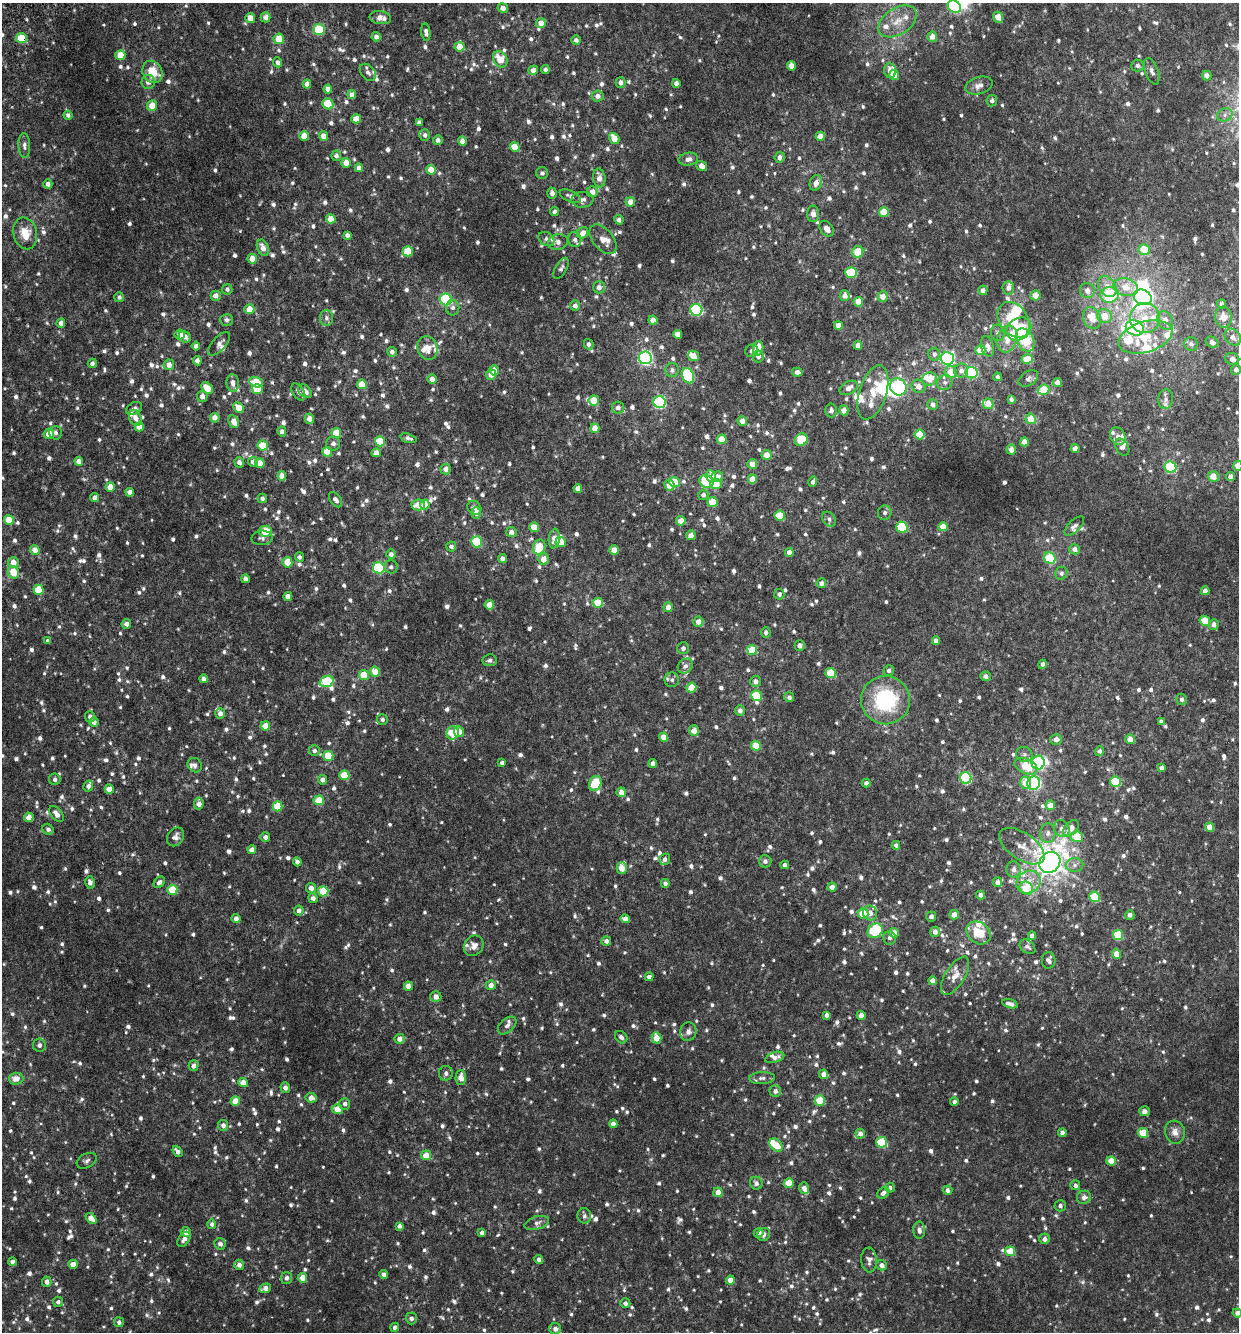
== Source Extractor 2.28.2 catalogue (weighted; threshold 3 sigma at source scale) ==
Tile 11 of 4 x 4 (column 3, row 3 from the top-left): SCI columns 2609-3845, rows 1389-2718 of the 5268 x 5434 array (HDU 1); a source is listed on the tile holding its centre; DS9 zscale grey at full resolution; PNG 1241 x 1334 px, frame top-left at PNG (2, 3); each listed source drawn as its Kron ellipse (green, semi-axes under 4 px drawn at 4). Shown black and unused: <1% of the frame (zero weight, under 3 of 6 exposures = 5% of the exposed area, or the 3 px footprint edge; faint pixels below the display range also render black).
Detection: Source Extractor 2.28.2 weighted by HDU 2 'WHT'; one run over the whole footprint, this tile lists its part. Background 0.00508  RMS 0.0024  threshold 0.00995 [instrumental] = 3 sigma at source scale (4.09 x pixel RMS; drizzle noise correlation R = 1.36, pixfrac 0.8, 0.0396/0.0396 arcsec/px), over >= 5 px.
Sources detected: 1586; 6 too faint to see at this stretch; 7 inside a brighter object's white glare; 1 long thin detection or spike segment (spike, bleed or trail) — neither listed nor drawn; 60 inside a brighter listed object's ellipse — not listed separately; of the other 1512, all 500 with FLUX_AUTO >= 0.71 (the completeness limit of this list) listed and drawn (1012 fainter detections not listed), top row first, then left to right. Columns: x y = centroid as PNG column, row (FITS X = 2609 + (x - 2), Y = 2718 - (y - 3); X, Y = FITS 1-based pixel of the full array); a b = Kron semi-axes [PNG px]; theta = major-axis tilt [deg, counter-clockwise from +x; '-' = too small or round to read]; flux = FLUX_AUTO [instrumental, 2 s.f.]
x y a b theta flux
954 7 7 5 -35 13
503 8 5 5 - 1
266 17 5 5 - 1.3
998 17 5 4 - 2.9
250 18 5 5 - 2.3
380 18 11 6 -7 1.8
897 21 21 13 33 4.2
541 23 5 5 - 2
319 30 5 5 - 9.9
426 32 9 4 -83 0.88
376 37 4 4 - 1.1
932 37 5 5 - 1.8
21 38 5 5 - 5.8
279 39 5 5 - 4.3
576 40 5 5 - 0.73
460 47 5 4 - 3.4
120 55 5 5 - 4.1
500 59 8 6 -57 4.2
278 62 5 4 - 0.89
1137 65 6 6 - 0.8
791 66 5 4 - 1.9
533 70 5 4 - 1.4
545 70 4 4 - 0.78
890 71 7 6 - 1.6
1152 71 14 6 -70 1.1
152 72 11 9 -61 5.1
368 72 10 6 -49 0.82
894 75 5 5 - 3.7
1207 76 5 4 - 1.3
148 82 7 6 - 1.2
620 82 5 5 - 1
676 83 4 4 - 1.1
307 84 4 4 - 1.5
979 86 14 8 17 1.4
328 89 4 4 - 1.2
352 95 4 4 - 1.4
598 96 6 5 - 1.2
992 101 6 5 - 0.73
328 104 6 5 - 4.7
152 106 5 5 - 3
68 115 4 4 - 0.75
1225 115 8 6 23 0.77
356 119 5 4 - 2.7
419 122 4 4 - 0.79
425 135 6 5 - 0.76
304 136 5 4 - 3.3
323 136 5 4 - 1.8
820 136 4 4 - 2.3
614 138 6 4 -56 3
438 140 5 4 - 0.9
462 141 4 4 - 1.4
24 146 12 6 -87 0.87
515 147 5 5 - 4.2
336 156 5 4 - 0.76
780 157 5 5 - 1
688 159 10 6 9 1.2
346 163 5 5 - 2.1
702 166 6 4 -35 1.7
359 168 4 4 - 1.4
431 170 5 5 - 2.5
542 173 6 6 - 0.72
599 178 9 6 -83 1.7
816 183 8 6 70 1.6
48 184 4 4 - 0.97
592 192 5 5 - 1.7
552 193 6 4 -73 1
570 196 11 5 -25 0.92
582 200 11 8 4 1.1
630 202 4 4 - 2.4
554 212 4 4 - 0.82
884 212 5 4 - 4.8
813 214 8 6 89 1.3
331 219 5 4 - 3.5
619 220 4 4 - 0.93
827 229 9 6 -53 1.2
25 233 16 11 -75 3.9
582 233 6 5 - 1.6
347 235 4 4 - 0.98
546 239 8 6 -32 0.84
603 239 17 10 -50 2
575 240 7 6 - 0.89
558 242 10 7 12 1.1
263 248 8 5 -68 1.8
1144 250 6 5 - 4.8
408 251 5 5 - 6.9
858 252 6 5 - 5.5
252 259 5 5 - 2.6
561 268 12 5 61 0.71
851 272 5 5 - 11
1107 286 11 8 -54 1.8
599 287 6 6 - 0.99
1125 287 13 8 -13 3.6
1008 288 6 6 - 1
227 289 5 5 - 0.73
983 290 4 4 - 1.4
1087 291 7 7 - 1.4
1035 295 5 5 - 2.2
1110 295 9 8 - 12
216 296 5 5 - 1.5
845 296 5 5 - 1.6
883 296 5 5 - 1.9
119 297 5 5 - 0.71
1143 297 9 7 -23 50
446 299 6 6 - 19
858 302 5 4 - 3
1222 304 4 4 - 0.74
575 306 5 5 - 0.98
453 308 8 6 -89 0.78
249 309 5 5 - 2.8
696 310 6 6 - 23
1104 316 7 7 - 2.9
1223 317 10 8 -85 2.5
326 318 8 6 -90 0.81
1092 318 11 8 -68 3.7
1145 318 15 15 - 5.2
227 320 6 6 - 0.75
653 320 4 4 - 1.7
1014 320 19 14 -54 6.7
1165 321 10 7 -62 2.3
61 323 5 4 - 1
838 325 4 4 - 1.9
1135 328 9 7 -21 45
1019 329 13 10 35 9.2
998 333 8 6 -77 0.71
180 334 5 5 - 2.3
677 334 4 4 - 1.7
185 337 6 5 - 1.3
1145 337 28 15 17 7.8
1233 337 9 7 -47 1.4
1007 339 14 10 76 2.5
1025 340 12 8 -63 7.8
1212 342 7 5 -31 1.1
219 344 14 7 49 0.97
589 344 5 4 - 0.79
1191 344 7 6 - 0.88
858 345 4 4 - 1.7
196 346 4 4 - 0.85
987 346 10 6 -74 1.3
428 348 12 10 -76 2.6
758 348 7 5 80 4.1
980 350 5 5 - 5.1
752 351 6 6 - 1
392 352 5 4 - 0.88
934 354 6 6 - 0.76
693 356 5 5 - 2.2
758 357 6 5 - 1.1
645 358 6 6 - 49
947 358 6 6 - 37
1027 359 6 4 15 4.3
1232 359 7 6 - 1
197 361 4 4 - 1.2
92 363 5 4 - 0.82
169 365 5 5 - 1.6
494 370 5 4 - 2
672 370 7 6 - 0.84
1236 370 5 5 - 1.2
961 371 7 7 - 1.2
797 372 5 4 - 1.2
950 372 6 6 - 3.4
971 373 6 5 - 18
491 375 5 5 - 2.3
688 376 8 6 -66 17
997 377 4 4 - 0.71
1028 378 11 7 33 0.81
432 379 5 5 - 1.5
929 379 7 6 - 3.1
256 382 7 5 -13 5.6
945 382 8 7 - 0.9
233 383 9 6 -85 1.2
1058 383 4 4 - 1.6
362 384 5 5 - 3.7
919 386 7 6 - 1.7
898 387 9 8 - 28
207 388 6 4 -48 2.9
849 388 10 6 29 1.6
257 389 5 5 - 6.1
1043 390 6 5 - 5.8
305 391 8 5 -45 1.2
298 392 9 5 -58 0.74
873 392 28 13 72 5.9
202 396 6 5 - 1.2
1011 399 4 4 - 0.73
1166 399 10 7 82 1
594 400 5 5 - 4.2
660 402 6 6 - 30
933 404 5 5 - 1.1
988 404 5 5 - 2.8
134 408 8 6 28 0.74
239 408 6 5 - 2.3
618 408 6 6 - 0.97
831 410 7 6 - 0.88
844 410 5 4 - 1.9
135 418 8 6 -64 1.5
215 418 5 5 - 1.7
309 419 5 4 - 1.7
1031 419 5 5 - 3.4
742 421 5 4 - 1.6
234 422 7 5 -63 1.9
139 427 4 4 - 2.4
595 428 5 4 - 3
282 431 5 4 - 0.85
55 433 6 6 - 0.79
336 433 5 5 - 6.5
49 434 5 5 - 3.3
920 434 5 5 - 5.3
1118 436 9 7 -62 1
408 438 8 4 -17 0.72
722 439 5 5 - 3.8
801 440 7 6 - 7.2
380 441 5 5 - 6.7
1024 442 4 4 - 2.1
333 444 7 7 - 0.99
263 446 5 5 - 7.7
1122 447 9 6 -59 1.1
1075 448 4 4 - 1.9
1011 450 5 4 - 1.7
327 452 5 4 - 4.7
376 453 4 4 - 1.9
767 455 5 5 - 2.1
79 461 4 4 - 1.5
239 462 5 4 - 1
253 462 5 5 - 1
260 463 5 4 - 2.3
752 464 5 5 - 1.7
1238 466 5 4 - 2.5
1171 467 6 5 - 13
446 469 5 5 - 1.1
282 476 5 4 - 1.9
711 476 6 5 - 2.3
1213 476 5 5 - 2.7
1230 476 4 4 - 1.4
717 477 6 5 - 1.8
752 479 5 4 - 2.9
706 481 7 6 - 9.3
675 482 5 5 - 4.7
813 482 5 4 - 0.88
716 484 5 5 - 4
669 485 5 5 - 3
110 487 5 4 - 3.4
578 488 4 4 - 1.6
130 492 4 4 - 1.6
703 495 5 5 - 0.88
95 497 4 4 - 1.1
262 498 5 4 - 0.75
336 500 8 5 -54 0.98
713 502 5 5 - 5.8
425 504 5 4 - 3
418 505 6 5 - 2.8
474 508 7 6 - 0.91
476 513 5 5 - 1.5
885 513 7 6 - 0.73
780 516 5 5 - 6.5
829 519 8 6 -50 0.74
9 520 5 4 - 3.3
681 521 4 4 - 2.9
1074 526 12 6 45 0.86
534 527 5 4 - 2.6
902 527 5 5 - 13
943 527 4 4 - 3.1
265 531 6 5 - 5.1
511 532 5 5 - 1.2
691 535 5 5 - 1.5
262 538 10 7 3 0.79
554 538 10 5 82 2
477 542 5 5 - 12
561 542 5 5 - 4.2
451 546 5 5 - 0.71
539 547 7 6 - 6
1075 549 5 5 - 1.3
35 550 5 4 - 2
614 550 5 4 - 2.7
789 552 4 4 - 1.9
391 554 5 5 - 0.87
299 557 4 4 - 0.73
502 558 4 4 - 1
1050 558 6 5 - 8.9
543 559 6 5 - 2.2
287 562 5 5 - 3.5
13 563 5 5 - 2.2
391 567 7 6 - 0.76
379 568 6 5 - 19
13 572 6 5 - 4.7
1061 573 6 6 - 0.73
245 579 4 4 - 0.91
821 583 5 4 - 1
39 590 5 5 - 6.5
1205 591 4 4 - 1.3
779 594 5 5 - 0.76
288 596 4 4 - 1.6
598 603 5 5 - 6
489 605 4 4 - 3.4
668 607 5 4 - 1.9
1205 621 5 5 - 3.7
698 622 5 5 - 1.9
126 624 5 5 - 1.1
1214 625 5 5 - 0.88
766 632 5 5 - 0.75
48 641 4 4 - 1
936 641 4 4 - 1.3
800 645 5 5 - 1.2
683 648 6 6 - 0.8
752 650 5 5 - 6.1
490 660 7 6 - 0.74
1043 664 5 4 - 0.96
685 666 8 6 44 0.98
889 670 5 5 - 0.74
375 672 5 4 - 4
831 673 5 5 - 7.6
364 675 5 5 - 5.3
986 676 5 4 - 1.1
203 679 4 4 - 0.99
672 680 7 7 - 0.73
327 681 7 5 19 12
756 681 5 5 - 1
691 688 5 5 - 4.2
756 696 6 5 - 8.7
789 697 5 5 - 0.84
1182 699 5 5 - 0.79
885 700 24 24 - 20
740 711 5 5 - 0.96
220 713 5 5 - 1.2
90 717 5 5 - 0.91
382 719 5 5 - 0.78
94 722 5 4 - 0.9
1161 722 4 4 - 0.94
265 726 4 4 - 3.3
694 731 5 5 - 2.4
459 732 5 5 - 2.2
453 733 6 6 - 6.9
664 737 4 4 - 2.6
1056 739 6 5 - 1.4
1130 739 5 4 - 2.5
756 746 5 5 - 5.2
314 751 5 5 - 0.82
1100 751 5 4 - 0.76
1024 754 8 7 - 0.77
328 756 5 5 - 4.9
502 763 4 4 - 0.77
1038 763 7 6 - 24
653 764 4 4 - 1.1
195 765 8 6 -43 0.86
1026 766 12 7 -23 6.5
1162 768 4 4 - 1.1
344 775 5 5 - 4.7
966 778 6 5 - 21
55 779 6 5 - 0.81
323 780 4 4 - 1.2
1115 781 5 5 - 8.2
595 783 8 6 64 7.6
866 783 4 4 - 0.81
1026 783 6 5 - 4.2
1034 783 7 6 - 37
88 786 5 4 - 0.87
109 789 5 4 - 2.8
621 792 5 4 - 1.9
319 800 5 5 - 4.6
199 804 6 4 84 1.8
1050 805 5 5 - 2.8
277 806 5 5 - 5.8
56 814 9 5 -53 1.5
29 817 5 4 - 2.4
1210 827 4 4 - 3.4
1062 828 9 7 -55 1.2
1071 828 10 6 47 2.4
48 829 6 5 - 0.74
1048 833 10 7 86 1
176 837 10 8 56 1.2
265 837 5 4 - 1.1
1077 837 6 5 - 5.7
896 845 4 4 - 0.76
1022 846 26 13 -34 3.3
252 850 4 4 - 1.8
665 859 5 5 - 0.85
765 861 6 6 - 0.89
297 862 4 4 - 0.96
1050 862 11 10 - 270
785 865 4 4 - 0.76
1075 865 9 7 0 0.99
622 868 6 5 - 2.4
1014 869 8 7 - 1.3
90 882 6 4 -77 1.1
159 882 6 4 45 0.91
997 882 5 5 - 1.2
1029 882 13 10 36 3.3
665 883 4 4 - 0.79
832 887 4 4 - 2.1
311 888 5 5 - 1.4
1026 888 7 6 - 6.7
172 890 5 5 - 6.3
323 891 5 5 - 6.6
981 895 4 4 - 1.2
1094 897 5 5 - 9
313 898 5 4 - 0.95
299 911 5 5 - 1.1
870 913 7 7 - 1.4
863 914 5 5 - 5
954 915 5 4 - 2.3
1130 915 5 4 - 1
931 916 5 5 - 0.88
236 918 4 4 - 1.2
625 919 5 4 - 1.6
875 931 8 6 42 14
935 932 5 5 - 1.4
894 933 5 5 - 2.2
979 933 13 10 -38 5.9
1118 935 5 5 - 7.9
1032 936 4 4 - 1.2
889 938 7 6 - 0.82
606 941 5 4 - 1
474 946 11 9 49 1.7
1027 947 9 6 -37 0.79
1116 954 4 4 - 3.2
1049 960 8 7 - 0.98
955 976 21 9 58 2.4
649 977 4 4 - 1.2
932 981 4 4 - 1.6
491 985 5 5 - 1.5
408 986 4 4 - 1.9
436 997 5 5 - 1.5
1010 1004 8 4 -14 1
827 1015 4 4 - 0.81
861 1015 4 4 - 1.6
507 1025 11 6 42 0.9
688 1032 9 8 - 1.1
621 1037 7 5 -45 0.82
656 1038 5 4 - 3
400 1039 5 5 - 1.4
39 1045 6 6 - 0.82
775 1057 10 5 19 1.3
194 1066 5 5 - 1.2
446 1073 7 7 - 0.88
824 1074 5 4 - 1.5
461 1078 7 5 88 2
762 1078 13 6 3 0.9
16 1079 7 6 - 2.1
243 1083 5 4 - 2.2
285 1088 5 5 - 1.1
775 1091 6 5 - 0.93
311 1098 5 4 - 1.6
820 1100 5 5 - 5.7
235 1101 5 4 - 3
954 1102 4 4 - 0.75
345 1104 6 5 - 0.84
337 1109 5 4 - 3.2
1144 1111 5 5 - 0.91
613 1124 4 4 - 1.3
223 1125 5 5 - 1.1
1175 1132 11 10 - 1.6
1062 1133 4 4 - 0.96
1143 1133 5 5 - 5.9
860 1134 5 4 - 1.2
882 1142 5 5 - 12
776 1145 7 5 -45 3.7
178 1152 6 4 -52 1
426 1155 5 5 - 3.3
87 1161 10 7 29 0.8
1111 1161 5 4 - 3.9
756 1183 6 6 - 0.81
789 1183 5 5 - 3.2
1075 1185 5 5 - 0.76
804 1188 6 5 - 1.3
890 1188 5 4 - 0.73
947 1190 5 4 - 0.95
718 1192 4 4 - 2.4
883 1193 7 5 38 0.93
1084 1197 7 6 - 1
1060 1206 5 5 - 0.73
584 1216 7 7 - 0.74
91 1218 6 4 -42 2.1
537 1223 12 6 16 0.94
212 1224 5 4 - 0.72
399 1226 4 4 - 0.95
919 1230 8 6 -89 1
186 1232 5 5 - 1.7
482 1233 4 4 - 0.93
759 1233 5 4 - 0.84
764 1234 7 6 - 0.83
184 1239 8 5 52 0.96
1045 1239 5 5 - 1.1
220 1244 6 5 - 0.87
1010 1251 5 5 - 5.7
539 1260 4 4 - 0.82
869 1260 12 8 -86 1.2
12 1262 4 4 - 0.82
73 1264 4 4 - 1.8
239 1265 5 5 - 1.2
882 1265 5 5 - 1.4
384 1275 4 4 - 1.1
286 1278 6 5 - 0.86
302 1278 5 4 - 2.3
730 1280 4 4 - 2
47 1282 5 4 - 1.2
265 1288 6 4 22 1.6
58 1302 5 5 - 0.79
625 1303 5 5 - 0.78
1237 1313 5 4 - 1.1
411 1318 6 5 - 0.84
119 1322 5 5 - 0.81
395 1327 4 4 - 0.85
555 1329 6 5 - 1
Overlapping masked pixels (flux is a lower limit): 1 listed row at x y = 21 38
Isophote crosses this tile's border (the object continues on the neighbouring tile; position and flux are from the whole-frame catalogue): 3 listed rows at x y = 954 7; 1238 466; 1237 1313